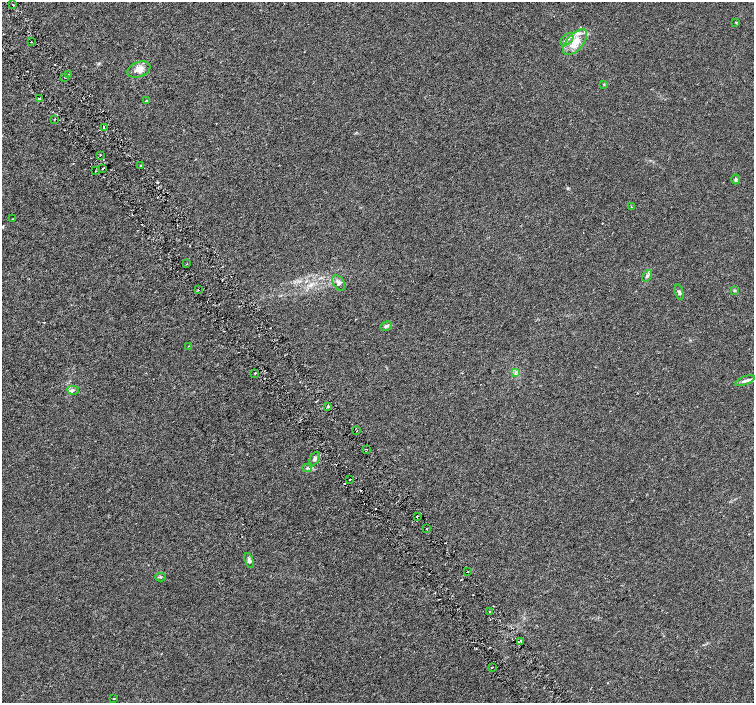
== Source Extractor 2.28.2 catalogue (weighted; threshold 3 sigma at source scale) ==
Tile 11 of 4 x 4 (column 3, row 3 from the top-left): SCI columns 3012-4514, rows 1602-3002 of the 6018 x 5941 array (HDU 1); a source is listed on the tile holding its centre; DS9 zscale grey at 2 x 2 block average (1 PNG px = mean of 2 x 2 image px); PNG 756 x 705 px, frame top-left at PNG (2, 2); each listed source drawn as its Kron ellipse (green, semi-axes under 4 px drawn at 4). Shown black and unused: <1% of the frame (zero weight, under 3 of 6 exposures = <1% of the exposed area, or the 3 px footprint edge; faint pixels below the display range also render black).
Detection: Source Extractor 2.28.2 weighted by HDU 2 'WHT'; one run over the whole footprint, this tile lists its part. Background 0.00109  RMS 0.0016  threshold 0.00665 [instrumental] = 3 sigma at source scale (4.09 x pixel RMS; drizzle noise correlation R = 1.36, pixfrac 0.8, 0.0396/0.0396 arcsec/px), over >= 5 px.
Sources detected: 55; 3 cosmic-ray / hot-pixel residue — neither listed nor drawn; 5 inside a brighter listed object's ellipse — not listed separately; the other 47 listed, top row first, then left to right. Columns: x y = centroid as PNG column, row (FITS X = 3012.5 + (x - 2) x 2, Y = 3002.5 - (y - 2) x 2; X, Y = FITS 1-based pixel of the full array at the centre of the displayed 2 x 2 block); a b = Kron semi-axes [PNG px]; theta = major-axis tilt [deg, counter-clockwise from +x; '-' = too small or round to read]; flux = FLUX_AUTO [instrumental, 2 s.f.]
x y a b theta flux
13 5 3 2 - 0.33
736 22 3 2 - 0.21
567 40 8 4 40 1.2
31 42 2 2 - 0.45
575 42 16 8 48 5.6
139 69 12 7 20 2.7
68 74 2 2 - 0.27
65 77 2 2 - 0.47
604 84 3 3 - 0.24
40 99 2 2 - 0.68
146 101 2 2 - 0.78
55 119 2 2 - 0.23
104 128 2 2 - 0.31
100 155 2 2 - 0.28
140 165 2 2 - 0.25
103 169 2 2 - 0.82
95 171 2 2 - 0.28
736 179 5 4 - 0.56
631 207 2 2 - 0.16
13 219 2 2 - 0.12
187 264 2 2 - 0.15
647 276 6 4 57 0.72
339 283 8 5 -56 1.3
198 289 2 2 - 0.19
734 290 4 3 - 0.38
679 292 8 3 -72 0.66
386 326 6 3 27 0.82
188 346 2 2 - 0.14
516 372 4 2 - 0.34
255 373 2 2 - 1.1
745 381 10 3 20 1.2
73 390 6 4 -5 0.8
328 406 2 2 - 1.1
357 430 2 2 - 0.16
366 449 2 2 - 0.48
315 459 7 4 64 0.85
307 468 4 4 - 0.58
350 480 2 2 - 0.19
417 517 3 2 - 0.41
427 528 2 2 - 0.26
249 561 8 4 -71 0.92
468 572 2 2 - 0.2
160 577 5 2 - 0.36
490 612 2 2 - 0.17
521 641 3 3 - 0.56
492 667 2 2 - 0.2
114 698 2 2 - 0.29
Diffuse or blended objects may show on this block-average render without a row.